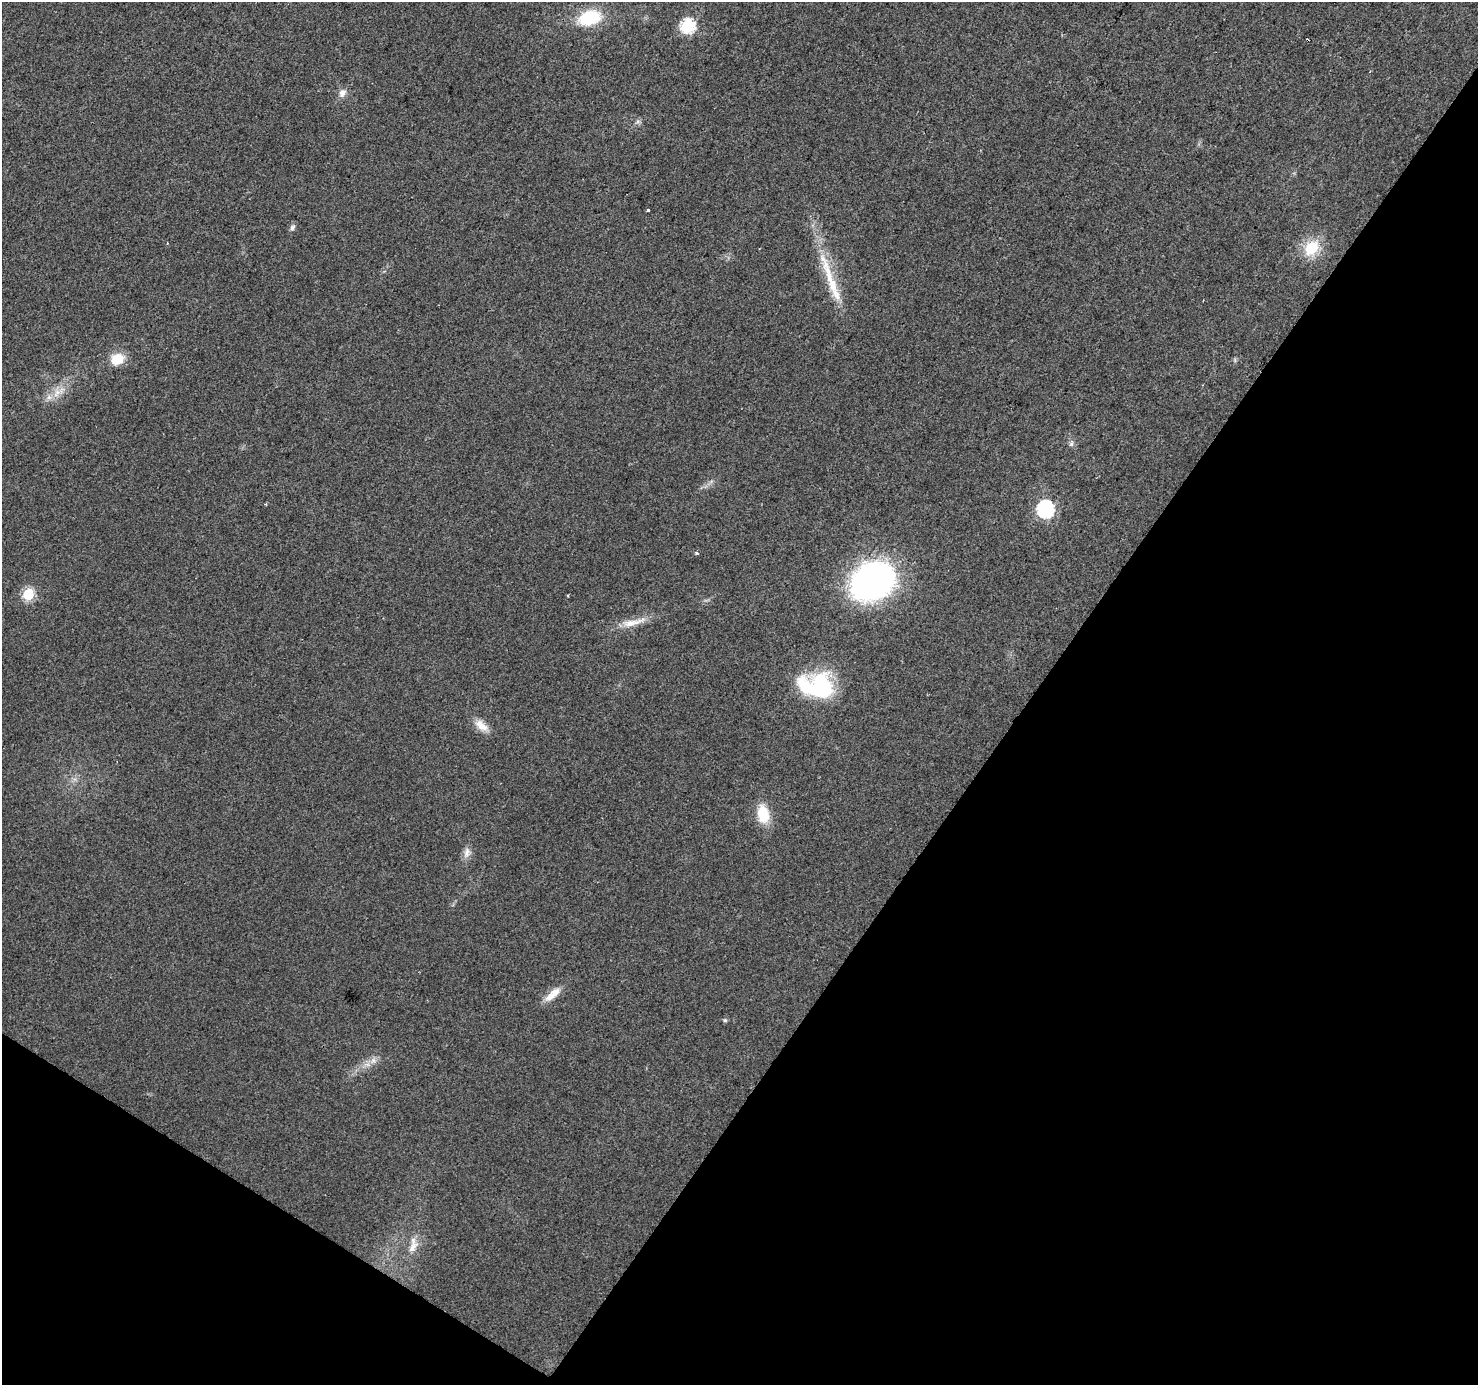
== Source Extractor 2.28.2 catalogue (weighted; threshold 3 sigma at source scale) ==
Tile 15 of 4 x 4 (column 3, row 4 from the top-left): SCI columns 2953-4428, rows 188-1570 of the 5910 x 5972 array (HDU 1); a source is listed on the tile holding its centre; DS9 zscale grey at full resolution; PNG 1480 x 1387 px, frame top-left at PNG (2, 2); no overlay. Shown black and unused: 35% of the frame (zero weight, under 2 of 3 exposures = <1% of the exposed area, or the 3 px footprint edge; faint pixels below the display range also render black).
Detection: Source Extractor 2.28.2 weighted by HDU 2 'WHT'; one run over the whole footprint, this tile lists its part. Background 0.0265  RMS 0.0062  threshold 0.0279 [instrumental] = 3 sigma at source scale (4.5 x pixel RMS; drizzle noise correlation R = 1.50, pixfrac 1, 0.0396/0.0396 arcsec/px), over >= 5 px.
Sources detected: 29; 1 cosmic-ray / hot-pixel residue — not listed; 2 inside a brighter listed object's ellipse — not listed separately; the other 26 listed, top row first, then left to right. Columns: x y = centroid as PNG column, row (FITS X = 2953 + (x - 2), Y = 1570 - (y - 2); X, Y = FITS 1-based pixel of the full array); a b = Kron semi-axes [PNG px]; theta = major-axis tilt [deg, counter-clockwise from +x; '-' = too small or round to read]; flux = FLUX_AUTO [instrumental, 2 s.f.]
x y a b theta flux
589 18 25 16 15 30
687 26 7 6 - 100
342 93 12 8 55 3.9
648 210 3 3 - 2.2
292 228 8 6 66 1.9
167 243 3 3 - 0.51
1311 248 20 15 53 20
830 278 70 11 -72 28
117 359 16 14 25 12
1235 360 7 4 -89 1
58 392 26 8 36 9
1071 444 8 6 73 1.9
266 504 4 3 - 0.73
1045 509 7 7 - 150
696 553 5 4 - 0.93
872 581 38 29 29 220
28 594 6 6 - 52
633 622 39 9 13 11
822 686 31 23 -60 52
481 726 21 10 -39 7.7
763 814 21 13 -80 18
467 853 16 9 80 4.4
553 994 25 9 41 8.5
725 1020 5 5 - 0.96
373 1060 7 6 - 2.6
412 1248 21 11 60 7.8